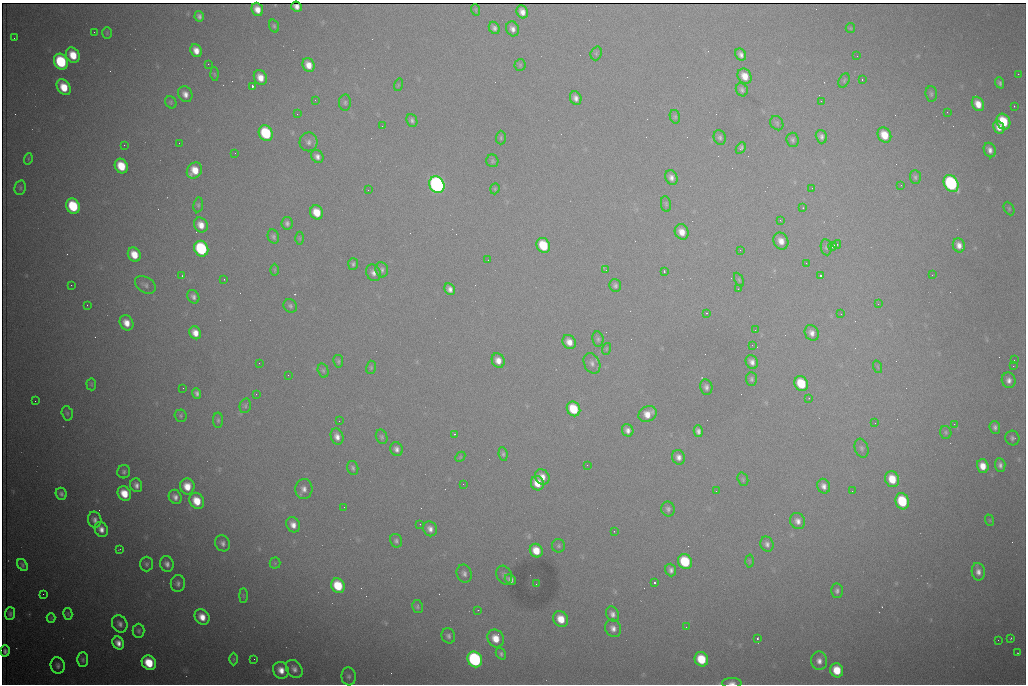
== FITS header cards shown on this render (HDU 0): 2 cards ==
NAXIS1  =                 1024 /fastest changing axis
NAXIS2  =                  682 /next to fastest changing axis

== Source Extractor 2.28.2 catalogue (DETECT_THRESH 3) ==
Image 1024 x 682 px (HDU 0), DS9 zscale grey, 1 PNG px = 1 image px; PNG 1028 x 686 px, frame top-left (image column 1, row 682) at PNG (2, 3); each listed source drawn as its Kron ellipse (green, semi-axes under 4 px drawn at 4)
Background 3480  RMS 38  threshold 113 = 3 sigma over >= 5 px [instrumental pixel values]
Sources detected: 260; all 260 listed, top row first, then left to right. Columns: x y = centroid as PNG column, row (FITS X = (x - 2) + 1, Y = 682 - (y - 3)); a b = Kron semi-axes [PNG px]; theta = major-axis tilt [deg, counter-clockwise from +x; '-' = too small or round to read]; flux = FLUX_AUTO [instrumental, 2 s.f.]
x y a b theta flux
296 7 6 5 - 11000
257 9 7 5 -69 24000
476 10 6 3 -72 2800
522 12 7 5 -65 18000
199 16 5 4 - 8400
274 26 7 5 -71 4500
494 28 6 5 - 8700
850 28 5 4 - 2900
513 29 7 6 - 13000
94 32 2 2 - 1400
107 33 6 4 89 3300
14 38 2 2 - 1500
196 50 7 5 -67 23000
596 53 7 5 70 4600
741 54 6 5 - 11000
73 55 8 6 -60 51000
857 56 2 2 - 1900
61 62 8 6 -63 190000
208 64 2 2 - 3000
309 65 7 5 -63 28000
520 65 5 5 - 3900
214 74 6 4 -88 3500
1018 74 2 2 - 15000
745 76 8 6 -57 32000
260 77 8 6 -61 28000
862 79 3 2 - 5600
844 80 8 5 65 4600
1000 83 6 4 -68 6600
398 85 6 4 72 2900
252 86 3 3 - 100000
64 87 9 6 -55 56000
742 90 7 5 -60 7200
185 94 8 6 -60 17000
931 94 7 6 - 5900
576 98 7 5 -66 12000
315 100 2 2 - 1100
821 101 2 2 - 1400
171 102 6 5 - 4200
345 103 8 6 86 6300
978 104 7 5 -63 30000
1014 106 2 2 - 1900
947 112 2 2 - 3200
297 114 3 2 - 2500
675 117 7 5 -76 4400
412 120 7 5 -67 6900
1003 122 8 6 -64 93000
777 123 7 6 - 5000
382 126 2 2 - 1600
999 127 7 5 -64 19000
266 133 8 6 -62 170000
884 135 8 6 -59 47000
720 137 7 6 - 6800
821 137 7 5 -74 9400
501 138 7 5 88 4200
793 140 7 6 - 6300
309 142 9 9 - 12000
179 143 2 2 - 4000
124 145 3 2 - 2100
741 148 6 4 62 8000
990 150 7 5 -66 13000
235 153 2 2 - 1400
317 156 7 5 -46 12000
28 159 6 3 73 2400
492 161 6 6 - 4600
121 166 7 6 - 67000
194 170 8 7 - 42000
671 177 7 6 - 12000
915 177 7 5 -85 5600
951 183 9 7 -60 390000
437 185 8 7 - 900000
901 185 2 2 - 2000
20 188 7 5 78 5200
812 188 3 2 - 2900
495 189 6 4 71 3300
368 190 2 2 - 8700
666 204 8 5 -80 4700
198 205 7 5 81 5000
73 206 8 6 -62 130000
803 208 3 3 - 3200
1009 209 7 5 -64 3900
317 212 7 6 - 46000
780 220 3 2 - 2700
287 223 6 5 - 8000
201 225 8 6 -60 27000
682 232 8 6 -62 28000
273 237 7 5 -69 6300
300 238 6 4 -90 3600
781 241 9 7 -60 23000
837 244 4 3 - 7200
543 245 8 6 -58 90000
959 245 7 6 - 17000
832 246 4 3 - 3600
826 247 8 5 -81 5900
201 249 8 7 - 260000
740 250 2 2 - 1000
134 255 7 6 - 43000
488 260 2 2 - 2100
806 263 2 2 - 1300
353 264 5 5 - 5700
275 270 6 4 -90 3200
382 270 8 6 -81 7700
606 270 4 3 - 2100
664 271 3 2 - 3000
373 273 8 7 - 13000
821 275 3 2 - 4700
932 275 2 2 - 1100
182 276 3 3 - 1900
224 279 2 2 - 1400
739 280 7 4 -64 4300
71 285 2 2 - 6900
145 285 11 7 -33 9800
615 285 6 5 - 6800
450 289 6 5 - 13000
738 289 2 2 - 1300
193 297 7 5 -63 9600
878 304 2 2 - 1100
87 305 2 2 - 1300
290 306 7 6 - 6200
706 313 3 3 - 1900
841 314 3 2 - 2700
126 323 8 6 -58 29000
755 330 2 2 - 1700
195 333 7 5 -60 25000
812 333 8 6 -60 15000
598 339 7 5 -81 5900
569 342 7 6 - 22000
752 345 2 2 - 4300
606 349 6 3 72 2900
498 360 7 6 - 22000
1014 360 2 2 - 2400
338 361 6 5 - 5000
752 362 7 6 - 13000
259 363 2 2 - 1800
592 363 11 8 -65 12000
1013 366 2 2 - 17000
371 367 7 5 77 3900
878 367 6 4 -70 3700
323 370 7 5 -74 5200
288 375 2 2 - 1700
751 379 7 5 -89 6200
1009 380 8 7 - 14000
91 384 6 5 - 3600
801 384 8 6 -62 85000
706 387 8 6 -80 9300
183 388 2 2 - 1300
197 393 5 4 - 7700
256 394 3 2 - 2100
809 398 2 2 - 1200
35 401 2 2 - 1400
245 406 7 5 77 5700
574 409 8 6 -59 84000
67 413 7 5 -75 4600
648 414 9 7 31 30000
181 416 6 6 - 4200
218 420 8 5 -90 5100
339 421 2 2 - 1200
875 423 2 2 - 1600
954 424 2 2 - 9700
995 427 6 5 - 7700
628 430 6 5 - 12000
698 431 6 4 -76 9600
946 432 6 5 - 4300
454 434 3 2 - 4300
337 437 8 6 -72 16000
382 437 7 5 -70 5600
1012 438 7 7 - 7500
862 448 10 6 -72 7900
397 449 7 6 - 11000
503 454 7 4 -83 5300
460 457 6 4 47 3200
678 457 7 6 - 14000
587 465 2 2 - 5600
1000 465 7 5 -84 9800
983 466 7 5 -72 32000
353 468 7 5 -74 6700
124 472 6 6 - 6600
542 477 8 7 - 21000
743 479 7 5 -71 4100
892 479 8 7 - 56000
537 483 7 6 - 36000
463 484 2 2 - 1100
136 485 7 6 - 12000
187 486 8 7 - 38000
824 486 7 6 - 13000
304 489 10 8 86 16000
716 491 3 2 - 2300
852 491 2 2 - 1400
61 494 6 5 - 7800
124 494 7 6 - 50000
175 497 7 6 - 12000
197 501 8 7 - 53000
902 501 8 6 -73 130000
344 507 2 2 - 4000
668 509 7 6 - 7900
95 520 8 6 -76 12000
989 520 6 3 -70 2500
798 521 8 7 - 15000
420 524 2 2 - 1300
293 525 8 6 -62 20000
101 529 8 6 -63 18000
430 529 7 6 - 14000
614 531 2 2 - 3200
396 541 7 6 - 6600
223 543 8 7 - 11000
767 544 8 6 -65 9900
559 546 6 6 - 5700
119 550 3 2 - 1700
536 551 7 6 - 42000
749 561 6 4 -88 3500
685 562 8 6 -61 120000
275 563 5 5 - 3800
146 564 7 6 - 6500
167 564 8 6 -70 12000
22 565 6 4 -55 6100
671 570 6 5 - 10000
978 572 9 6 -80 15000
464 574 9 7 -69 11000
504 575 10 7 -64 11000
510 580 6 5 - 11000
178 583 8 7 - 9500
654 583 3 3 - 100000
536 584 2 2 - 1500
338 586 8 6 -59 86000
837 591 7 6 - 8300
43 594 2 2 - 2700
243 596 7 3 90 3400
417 607 6 5 - 5500
478 610 4 3 - 1900
10 614 6 5 - 6500
68 614 6 4 -76 3400
612 614 8 6 -62 12000
202 617 8 7 - 32000
51 618 4 4 - 2600
561 619 8 7 - 45000
120 624 9 7 -59 12000
686 627 2 2 - 1300
613 628 9 8 - 16000
139 631 7 6 - 6300
448 636 8 6 -69 8000
496 638 9 8 - 40000
1011 638 3 2 - 2300
757 639 3 2 - 4400
998 640 2 2 - 1100
118 643 7 5 -61 19000
5 651 5 4 - 8000
1018 653 3 2 - 1600
501 654 6 4 -54 5800
234 659 6 4 90 3400
254 659 2 2 - 5200
475 659 8 7 - 420000
701 659 7 6 - 81000
83 660 7 5 88 6800
819 661 9 8 - 17000
149 663 8 6 -47 80000
58 665 8 7 - 9100
294 669 10 7 -54 13000
281 670 9 7 -57 27000
837 670 7 6 - 61000
349 676 9 7 -84 8900
732 683 10 5 0 11000
At the frame edge (FLAGS 8, measured only in part): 1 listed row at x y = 732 683

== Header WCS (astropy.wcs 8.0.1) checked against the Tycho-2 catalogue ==
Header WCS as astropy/WCSLIB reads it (CRVAL/CRPIX/CD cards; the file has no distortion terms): RA---TAN/DEC--TAN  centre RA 07:09:11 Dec +30:56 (107.30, +30.93 deg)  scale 1.43 arcsec/px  FOV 24.4' x 16.3'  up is -93 deg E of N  parity flipped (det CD > 0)
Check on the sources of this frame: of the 60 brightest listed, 6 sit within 2.1 arcsec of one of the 13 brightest Tycho-2 stars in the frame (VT <= 12.48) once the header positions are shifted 1.22 arcsec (1.01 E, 0.69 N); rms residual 1.07 arcsec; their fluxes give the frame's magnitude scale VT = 25.53 - 2.5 log10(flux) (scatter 0.19 mag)
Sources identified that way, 6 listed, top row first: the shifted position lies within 2.1 arcsec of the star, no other Tycho-2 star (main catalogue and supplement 1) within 4.2 arcsec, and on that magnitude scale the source's flux lands within +1.5 / -3 mag of the star's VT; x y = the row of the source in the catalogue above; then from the Tycho-2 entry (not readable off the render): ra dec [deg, ICRS J2000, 3 dp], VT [Tycho-2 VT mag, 2 dp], TYC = Tycho-2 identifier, HIP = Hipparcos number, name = IAU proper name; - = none
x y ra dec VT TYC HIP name
61 62 107.177 +30.749 11.91 2438-477-1 - -
951 183 107.215 +31.104 11.64 2438-821-1 - -
437 185 107.226 +30.900 10.76 2438-883-1 - -
73 206 107.244 +30.756 12.13 2438-718-1 - -
201 249 107.261 +30.807 12.26 2438-856-1 - -
475 659 107.445 +30.924 11.38 2438-1056-1 - -